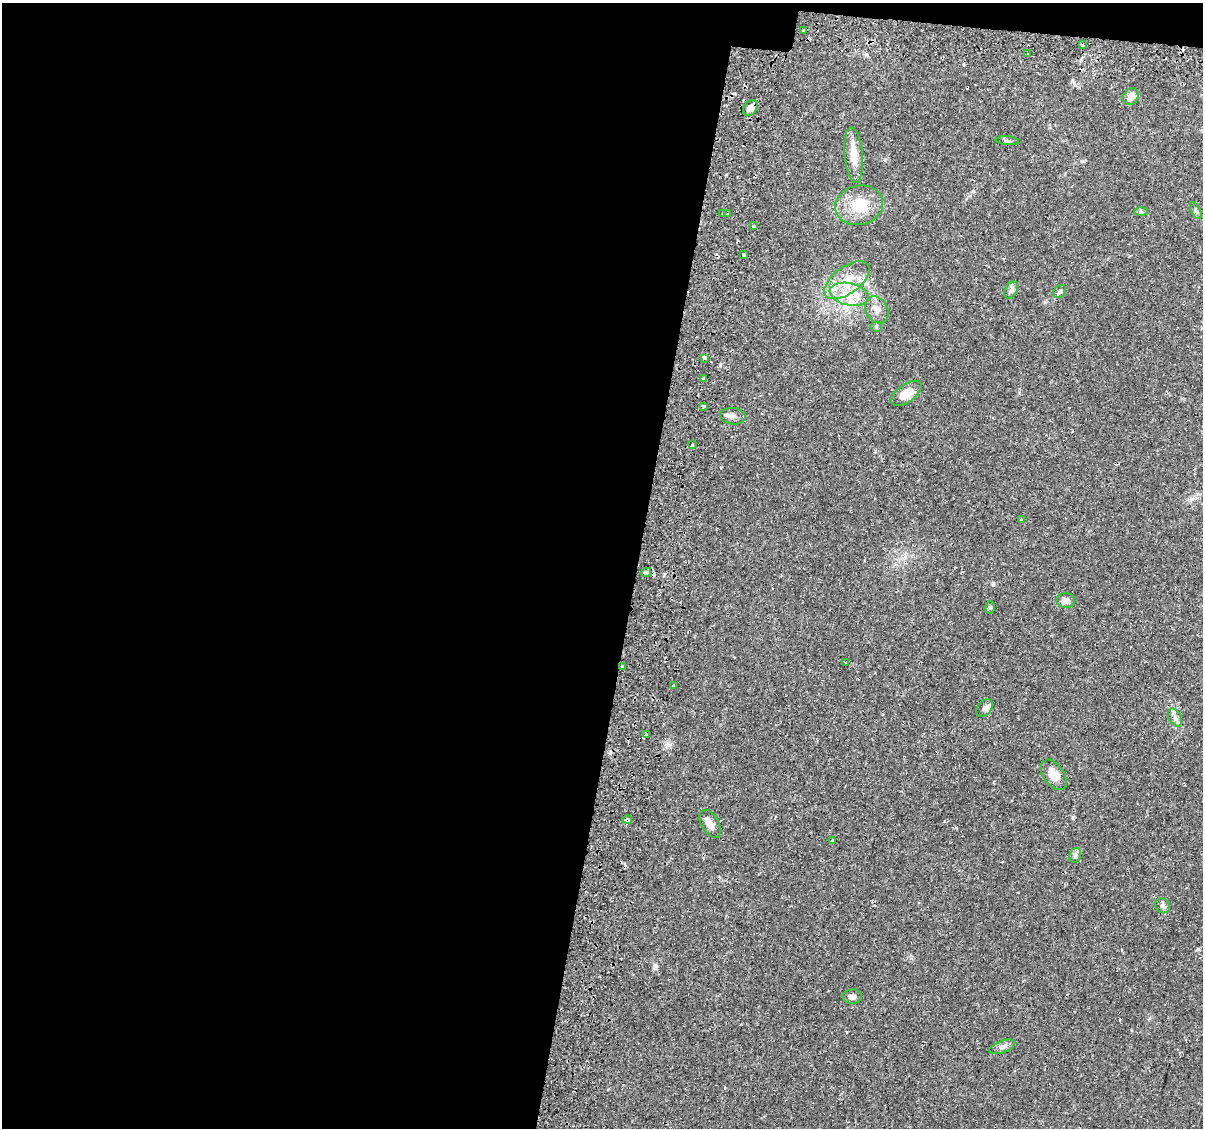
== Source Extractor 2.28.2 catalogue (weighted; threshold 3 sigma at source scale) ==
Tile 1 of 4 x 4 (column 1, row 1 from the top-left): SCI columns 64-1264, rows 3663-4788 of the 4939 x 5131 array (HDU 1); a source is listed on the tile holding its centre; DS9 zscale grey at full resolution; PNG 1205 x 1130 px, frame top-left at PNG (2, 3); each listed source drawn as its Kron ellipse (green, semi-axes under 4 px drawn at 4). Shown black and unused: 54% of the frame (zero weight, under 2 of 3 exposures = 5% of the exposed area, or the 3 px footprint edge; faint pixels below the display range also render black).
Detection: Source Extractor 2.28.2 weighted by HDU 2 'WHT'; one run over the whole footprint, this tile lists its part. Background 0.0483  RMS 0.0035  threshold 0.0156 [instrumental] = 3 sigma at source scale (4.5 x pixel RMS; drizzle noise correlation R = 1.50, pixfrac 1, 0.0396/0.0396 arcsec/px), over >= 5 px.
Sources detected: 48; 2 cosmic-ray / hot-pixel residue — neither listed nor drawn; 2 inside a brighter listed object's ellipse — not listed separately; the other 44 listed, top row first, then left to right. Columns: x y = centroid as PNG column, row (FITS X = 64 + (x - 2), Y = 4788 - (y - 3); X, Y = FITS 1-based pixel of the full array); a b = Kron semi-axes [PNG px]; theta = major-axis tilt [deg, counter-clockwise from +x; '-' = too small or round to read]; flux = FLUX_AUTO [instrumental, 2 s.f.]
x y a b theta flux
804 31 3 3 - 0.73
1083 45 4 3 - 0.66
1028 54 3 3 - 1.3
1131 97 9 7 63 2.6
750 108 8 6 53 1.6
1007 141 12 3 -5 0.63
854 155 28 9 -84 5.5
859 205 24 19 13 10
1196 210 9 5 -63 0.77
1141 212 7 4 -1 0.57
723 214 3 2 - 0.47
728 214 3 3 - 1.3
753 226 3 3 - 1
744 255 3 3 - 1
847 280 26 13 36 8.4
1011 290 9 6 60 0.98
1060 292 7 5 44 0.77
849 294 20 11 -12 6.3
877 310 14 11 -60 2.5
876 327 5 5 - 0.51
704 358 4 3 - 2.5
704 378 3 3 - 0.91
906 393 17 9 36 4.2
704 406 3 3 - 23
733 416 13 8 -4 1.6
692 445 3 3 - 0.88
1021 519 3 3 - 0.69
646 572 5 3 - 4.1
1066 601 9 7 -3 1.8
990 607 6 4 74 0.61
846 663 3 2 - 0.62
623 666 3 3 - 2.4
674 685 3 3 - 0.92
984 708 10 7 50 1.2
1175 718 10 6 -64 1.3
646 735 4 3 - 2.6
1054 775 17 10 -54 3.3
627 820 5 3 - 2.1
710 824 15 8 -61 2.5
833 840 4 3 - 0.32
1075 855 8 5 70 0.82
1163 906 8 7 - 0.96
852 997 9 7 2 1.2
1002 1047 14 6 20 1.4
Overlapping masked pixels (flux is a lower limit): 4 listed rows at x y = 704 406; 646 572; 623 666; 627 820
Unlisted compact peaks at least as high as the median listed source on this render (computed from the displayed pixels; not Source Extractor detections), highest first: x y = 655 966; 669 745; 993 584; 720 365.